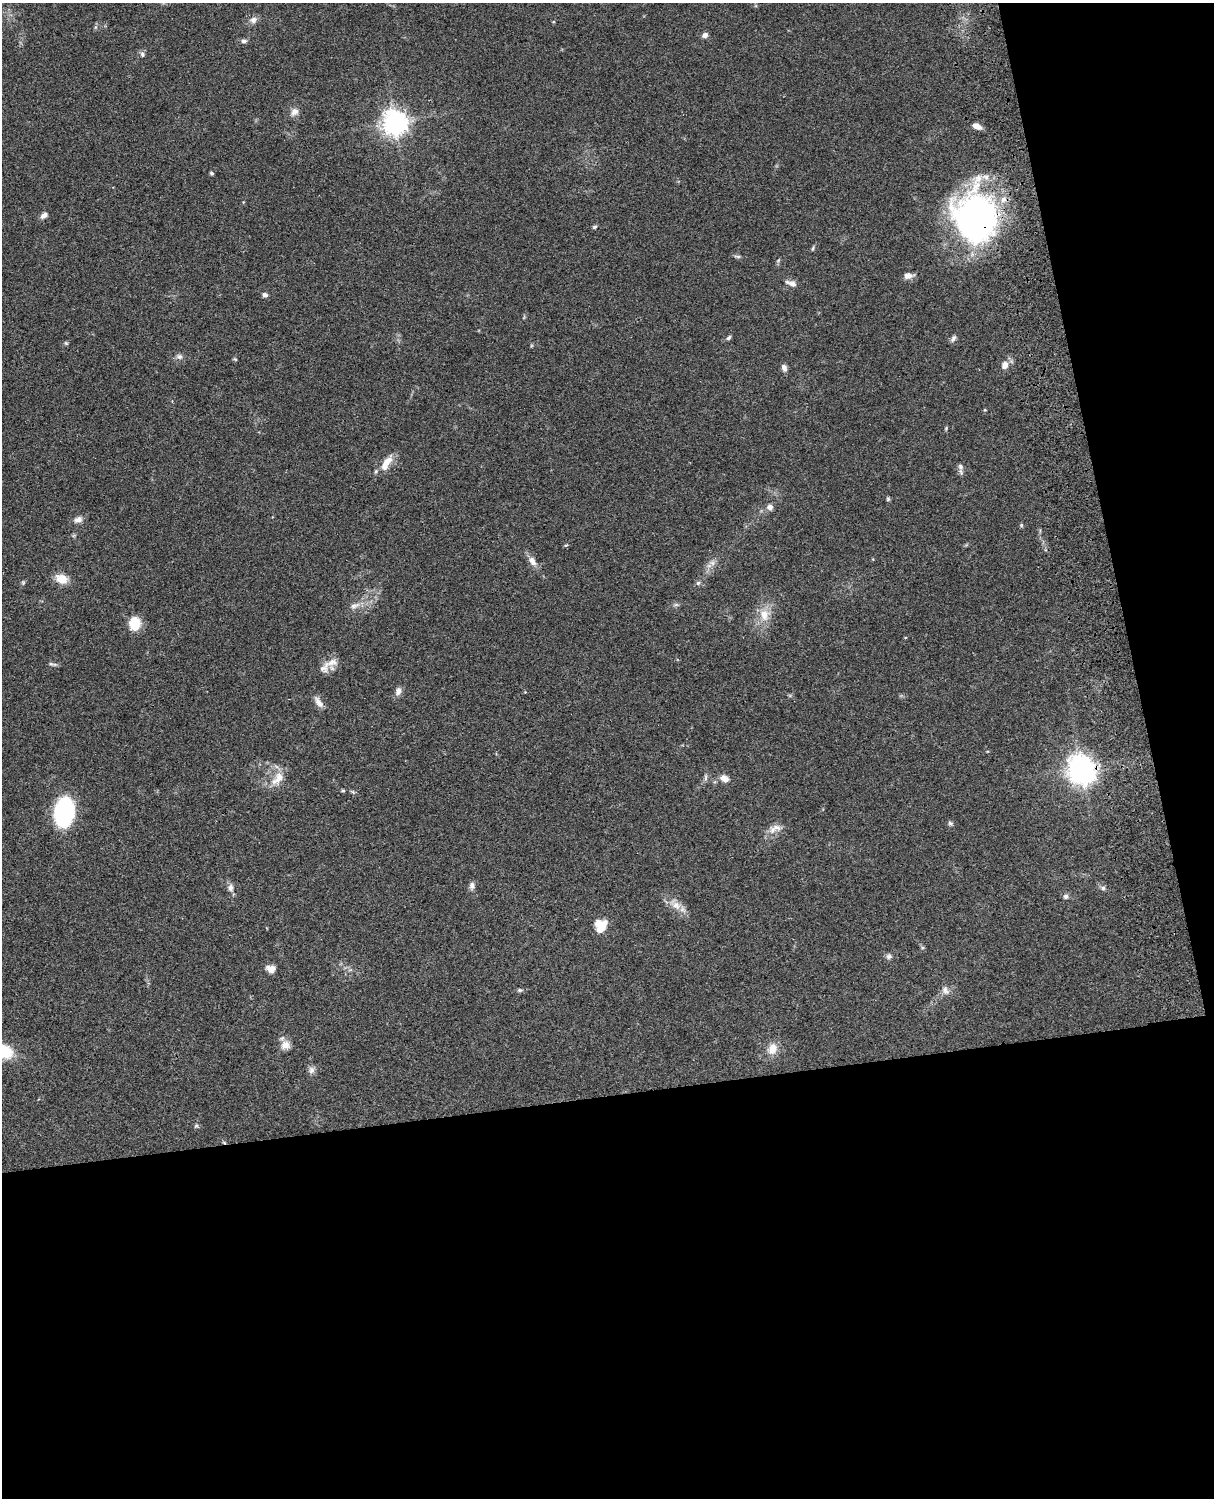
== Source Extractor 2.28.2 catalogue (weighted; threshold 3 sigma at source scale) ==
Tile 12 of 4 x 3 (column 4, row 3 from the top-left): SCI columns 3757-4968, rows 277-1772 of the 5087 x 4927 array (HDU 1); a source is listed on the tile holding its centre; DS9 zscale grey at full resolution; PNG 1216 x 1500 px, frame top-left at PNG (2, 3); no overlay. Shown black and unused: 33% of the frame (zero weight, under 3 of 4 exposures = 6% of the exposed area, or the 3 px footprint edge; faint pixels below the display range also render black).
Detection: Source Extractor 2.28.2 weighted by HDU 2 'WHT'; one run over the whole footprint, this tile lists its part. Background 0.0809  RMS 0.0058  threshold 0.0262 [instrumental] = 3 sigma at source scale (4.5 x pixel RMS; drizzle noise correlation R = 1.50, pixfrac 1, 0.05/0.05 arcsec/px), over >= 5 px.
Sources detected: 73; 1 inside a brighter object's white glare — not listed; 4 inside a brighter listed object's ellipse — not listed separately; the other 68 listed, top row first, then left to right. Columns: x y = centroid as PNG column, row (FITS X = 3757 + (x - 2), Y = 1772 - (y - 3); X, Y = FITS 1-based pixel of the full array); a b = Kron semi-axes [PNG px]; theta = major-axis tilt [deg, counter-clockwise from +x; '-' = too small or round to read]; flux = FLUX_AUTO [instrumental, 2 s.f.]
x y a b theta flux
253 20 9 8 - 2.9
705 35 7 6 - 2.3
244 41 7 6 - 1.6
142 54 7 6 - 1.3
294 111 11 9 44 3.2
395 122 8 8 - 600
977 126 10 6 -22 4
211 173 4 4 - 1
44 215 8 6 32 2.7
975 217 50 41 -79 180
594 227 6 4 18 0.93
813 249 6 4 71 0.81
737 256 10 3 -9 1.1
908 276 12 7 6 3
791 283 13 6 -20 3.1
265 295 7 6 - 1.6
729 338 7 4 45 1
953 338 11 5 65 1.6
66 343 7 4 -44 0.73
179 357 8 7 - 2
235 359 6 4 -44 0.64
1005 365 10 8 74 3.8
784 368 9 6 -72 2.2
985 410 4 4 - 0.56
946 428 5 4 - 0.61
386 463 24 9 59 7.9
960 466 9 7 -48 1.9
888 499 5 5 - 0.85
770 507 6 6 - 2.8
78 520 13 8 22 2.9
1021 525 6 4 -49 0.73
566 545 6 3 17 0.62
532 561 13 8 -53 4.2
712 563 8 6 -45 2.1
62 579 11 8 -19 10
23 582 6 5 - 0.84
698 583 7 6 - 1.3
676 605 7 4 0 1.1
355 606 16 7 21 4
764 615 18 13 85 9.1
135 623 14 12 -89 13
51 664 9 3 -28 1.1
324 667 20 13 52 5.7
398 691 10 7 72 3
318 702 17 7 -58 3.7
1080 767 8 7 - 470
706 777 9 4 90 1.3
278 778 23 12 48 8.6
724 778 11 8 -29 3.9
343 791 6 3 7 0.73
64 812 19 13 81 86
950 823 7 6 - 1.2
773 830 12 11 - 4.7
472 885 9 7 90 2.2
230 888 9 7 -81 2.6
1103 888 7 6 - 1.5
1066 896 7 7 - 1.7
676 905 19 11 -43 6.7
599 929 10 9 - 5
889 956 8 7 - 1.7
271 969 11 9 -14 3.5
520 990 7 5 -19 0.91
945 990 13 9 -60 3.2
285 1045 12 11 - 4.8
772 1049 15 11 70 6.8
3 1051 22 14 -24 22
311 1070 10 8 77 2.4
196 1126 6 5 - 0.92
Overlapping masked pixels (flux is a lower limit): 2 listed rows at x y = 975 217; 1080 767
Isophote crosses this tile's border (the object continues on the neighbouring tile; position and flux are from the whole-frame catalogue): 1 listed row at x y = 3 1051